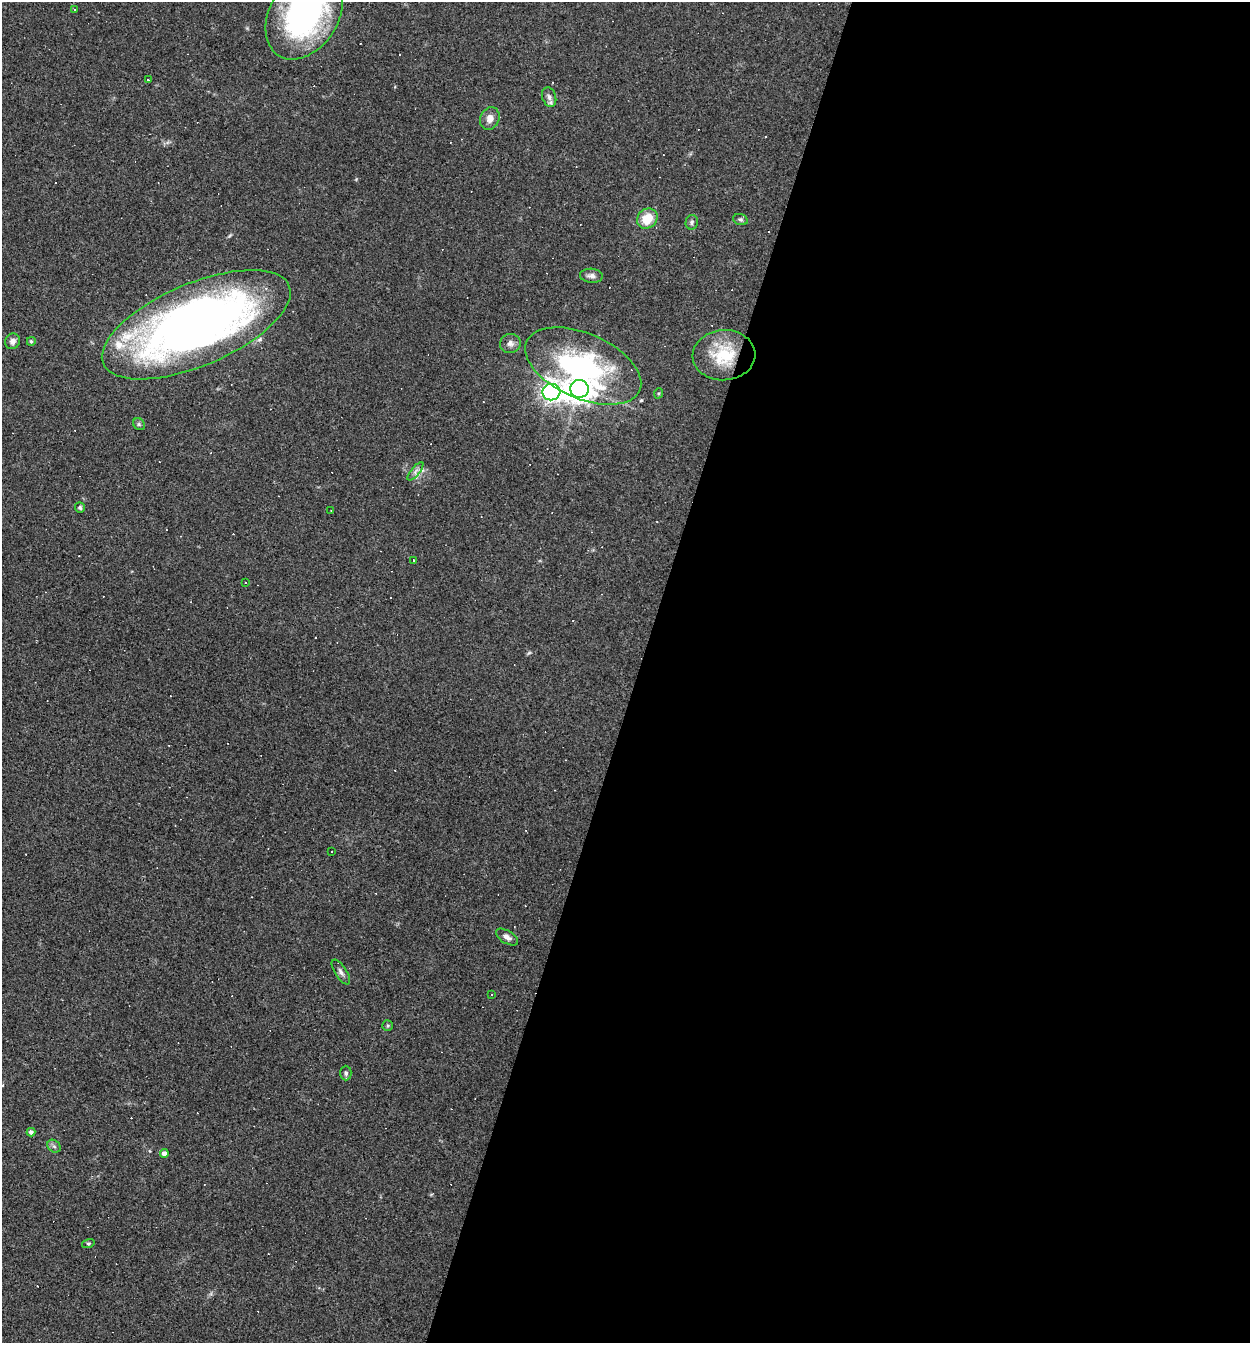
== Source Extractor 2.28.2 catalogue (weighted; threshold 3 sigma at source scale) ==
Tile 12 of 4 x 4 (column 4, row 3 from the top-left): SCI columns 4001-5248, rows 1341-2681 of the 5378 x 5362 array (HDU 1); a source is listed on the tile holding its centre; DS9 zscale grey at full resolution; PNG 1252 x 1345 px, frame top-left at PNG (2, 2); each listed source drawn as its Kron ellipse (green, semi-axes under 4 px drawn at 4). Shown black and unused: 49% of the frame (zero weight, under 3 of 4 exposures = <1% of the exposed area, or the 3 px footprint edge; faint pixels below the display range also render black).
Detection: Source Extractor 2.28.2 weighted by HDU 2 'WHT'; one run over the whole footprint, this tile lists its part. Background 0.0527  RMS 0.0047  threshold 0.0212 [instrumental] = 3 sigma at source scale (4.5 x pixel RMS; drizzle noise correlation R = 1.50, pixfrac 1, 0.05/0.05 arcsec/px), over >= 5 px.
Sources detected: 74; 1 too faint to see at this stretch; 36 cosmic-ray / hot-pixel residue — neither listed nor drawn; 3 inside a brighter listed object's ellipse — not listed separately; the other 34 listed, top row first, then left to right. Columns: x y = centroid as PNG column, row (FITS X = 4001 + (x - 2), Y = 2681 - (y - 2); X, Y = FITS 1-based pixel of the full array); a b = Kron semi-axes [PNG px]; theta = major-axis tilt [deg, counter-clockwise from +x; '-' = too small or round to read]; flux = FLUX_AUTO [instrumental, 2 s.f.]
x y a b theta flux
75 9 3 2 - 0.48
304 14 49 34 59 110
148 80 3 3 - 0.6
549 97 10 7 -72 2.1
490 118 11 9 64 3.5
647 219 11 9 42 9.5
740 220 7 5 -18 0.95
692 222 7 6 - 1.1
591 276 11 7 -4 2.1
196 325 101 41 23 350
12 341 8 7 - 2.1
31 341 4 4 - 0.92
510 343 10 9 - 2.3
724 355 31 25 4 22
583 366 62 32 -23 79
579 389 9 9 - 580
551 392 9 8 - 240
659 393 5 3 - 0.52
139 424 6 5 - 0.78
415 471 11 4 51 1.7
80 507 5 5 - 0.84
331 511 2 2 - 0.25
414 560 3 2 - 0.66
245 583 3 2 - 0.62
331 852 3 3 - 1.5
507 937 12 6 -32 2.1
341 972 14 5 -57 1.8
492 994 2 2 - 0.4
388 1026 5 5 - 0.72
346 1073 7 5 -90 1.1
31 1132 4 4 - 1.3
54 1146 7 5 -43 1.2
164 1154 4 4 - 2.2
88 1244 6 4 15 0.64
Isophote crosses this tile's border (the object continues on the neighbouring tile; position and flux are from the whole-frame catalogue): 1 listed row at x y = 304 14